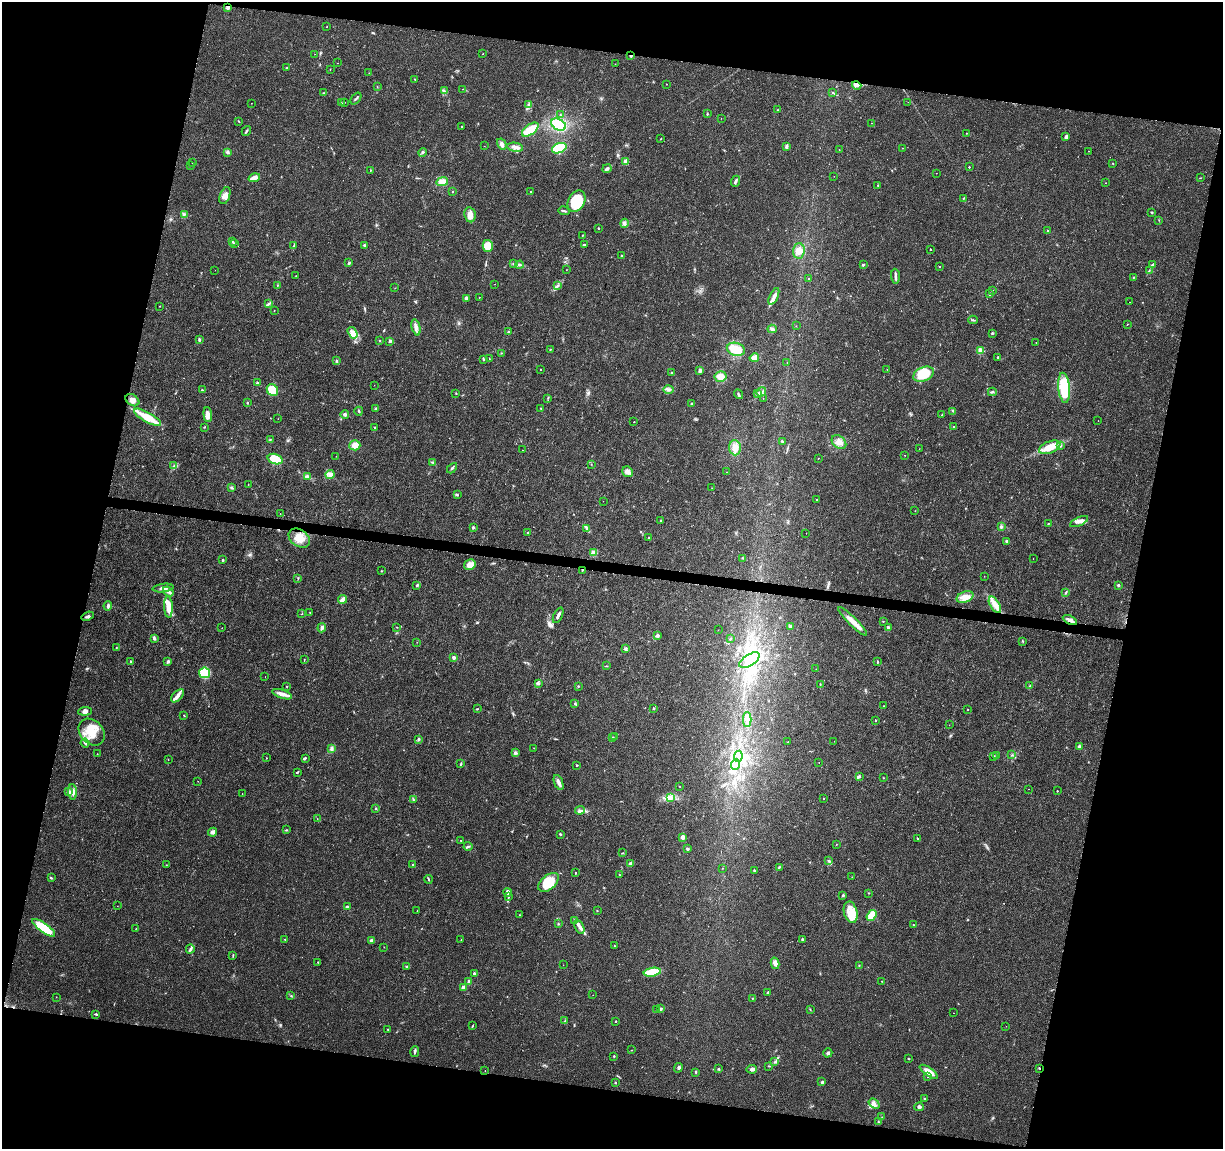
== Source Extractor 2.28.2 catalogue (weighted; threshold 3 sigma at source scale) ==
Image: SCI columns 5-4887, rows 228-4813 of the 4896 x 5099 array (HDU 1 of 3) = the unmasked area's bounding box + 8 px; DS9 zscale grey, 4 x 4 block average (1 PNG px = mean of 4 x 4 image px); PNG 1225 x 1151 px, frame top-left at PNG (2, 2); each listed source drawn as its Kron ellipse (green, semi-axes under 4 px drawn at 4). Shown black and unused: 26% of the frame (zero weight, under 3 of 4 exposures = <1% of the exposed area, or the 3 px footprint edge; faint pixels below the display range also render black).
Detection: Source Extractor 2.28.2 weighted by HDU 2 'WHT'. Background 0.0204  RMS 0.0029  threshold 0.0131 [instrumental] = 3 sigma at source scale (4.5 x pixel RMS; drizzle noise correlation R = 1.50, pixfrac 1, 0.0396/0.0396 arcsec/px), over >= 5 px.
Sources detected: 448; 5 inside a brighter object's white glare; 2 cosmic-ray / hot-pixel residue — neither listed nor drawn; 6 coinciding with a brighter row at this scale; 25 inside a brighter listed object's ellipse — not listed separately; the other 410 listed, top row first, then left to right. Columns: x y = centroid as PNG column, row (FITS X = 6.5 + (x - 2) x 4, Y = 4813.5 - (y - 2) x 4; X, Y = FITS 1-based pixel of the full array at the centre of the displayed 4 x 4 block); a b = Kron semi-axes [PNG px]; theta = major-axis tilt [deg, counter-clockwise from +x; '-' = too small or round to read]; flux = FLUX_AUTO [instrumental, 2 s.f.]
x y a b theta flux
228 8 3 3 - 5.3
327 27 2 2 - 0.53
315 54 2 2 - 0.42
483 54 2 2 - 0.77
631 56 2 2 - 2.2
338 63 2 2 - 0.29
615 64 2 2 - 0.43
286 68 2 2 - 1.1
330 69 2 2 - 0.47
369 73 2 2 - 0.44
415 79 3 2 - 1.2
666 84 2 2 - 1
857 85 5 4 - 4.9
377 87 2 2 - 0.55
462 89 2 2 - 0.4
444 91 3 2 - 1.6
324 93 3 2 - 1.5
833 93 3 2 - 1.3
356 98 7 2 49 2.8
345 102 2 2 - 0.41
908 102 2 2 - 0.36
251 103 2 2 - 0.34
341 103 2 2 - 0.67
529 105 4 2 - 3.5
778 110 2 2 - 0.93
707 114 2 2 - 2.5
560 115 2 2 - 0.55
721 118 2 2 - 0.31
239 121 4 2 - 1.1
871 123 2 2 - 0.4
559 125 8 5 -28 74
461 126 2 2 - 1.2
530 130 9 5 37 44
246 131 5 2 - 2.4
967 133 3 2 - 0.94
1066 137 3 3 - 5.4
661 139 2 2 - 0.6
502 144 6 3 -62 6.2
484 146 2 2 - 0.38
787 146 4 2 - 5
515 147 8 4 -9 7.3
559 148 7 5 22 55
902 148 2 2 - 0.53
839 150 2 2 - 0.67
1088 151 2 2 - 0.36
227 152 4 2 - 2
423 153 4 2 - 2.2
626 162 2 2 - 36
192 163 2 2 - 0.66
1113 163 3 2 - 0.93
190 166 2 2 - 0.5
969 167 2 2 - 2.2
607 169 5 3 - 3.9
370 170 2 2 - 0.77
936 173 2 2 - 0.36
834 176 2 2 - 0.26
254 178 6 4 17 8.7
1200 178 2 2 - 0.51
735 181 6 2 67 3.3
442 182 6 4 8 16
1105 183 2 2 - 0.45
878 185 2 2 - 1.1
452 192 2 2 - 0.76
531 192 2 2 - 0.89
225 196 9 5 70 9.6
964 198 3 2 - 1.5
577 201 11 8 63 85
564 211 6 2 -16 2.8
1152 212 3 2 - 1.4
184 215 2 2 - 1.3
470 215 7 5 -80 15
1159 220 2 2 - 0.41
624 223 4 3 - 3.7
599 228 2 2 - 2.1
1048 231 2 2 - 3.1
582 235 3 2 - 0.87
232 242 4 2 - 1.8
235 243 4 2 - 1.8
294 245 3 2 - 0.95
364 245 2 2 - 4.5
584 245 3 2 - 2.3
488 246 6 5 - 22
930 249 2 2 - 2
799 251 8 6 85 13
621 256 2 2 - 3.9
349 263 4 2 - 2.3
513 264 3 2 - 1.6
1153 264 3 2 - 2
519 265 4 2 - 2.9
863 265 2 2 - 6.4
940 266 2 2 - 0.76
215 270 2 2 - 0.33
566 270 2 2 - 0.57
1149 270 2 2 - 0.92
296 276 2 2 - 0.81
895 276 7 3 -86 5.2
1134 277 3 2 - 1.1
809 279 2 2 - 2.3
495 284 2 2 - 0.43
277 285 2 2 - 1
557 286 2 2 - 1.5
395 288 2 2 - 0.38
992 290 3 2 - 0.77
990 294 2 2 - 1.8
774 296 9 3 66 7.7
479 297 2 2 - 0.68
466 298 2 2 - 15
1129 302 2 2 - 0.3
268 304 3 2 - 2.3
160 306 2 2 - 0.89
274 310 2 2 - 0.63
973 320 4 2 - 2
1127 324 2 2 - 1.2
796 326 2 2 - 0.44
416 327 8 4 -75 8.1
772 329 5 3 - 3.7
509 332 3 2 - 1.3
353 333 6 3 -58 18
992 333 2 2 - 2.1
199 340 3 2 - 2.9
380 340 2 2 - 0.85
390 341 2 2 - 13
1036 343 2 2 - 0.93
550 349 2 2 - 1.6
736 349 9 6 -16 32
980 350 4 3 - 7.6
501 353 2 2 - 0.73
998 357 2 2 - 1.4
754 358 5 4 - 11
489 359 2 2 - 1.1
483 360 3 2 - 2
336 361 3 2 - 2
787 363 2 2 - 0.46
541 369 2 2 - 1.1
887 369 2 2 - 0.35
700 370 3 2 - 5.3
671 373 2 2 - 3.2
923 374 11 7 24 63
721 376 6 5 - 16
257 383 3 2 - 2.7
374 385 2 2 - 0.32
1064 388 15 5 -84 77
668 389 5 3 - 4.2
202 390 3 2 - 1.2
272 390 6 5 - 37
761 392 5 3 - 4.5
992 392 4 2 - 2.4
456 393 2 2 - 1.2
739 394 5 2 - 2.3
758 394 3 2 - 5.2
547 398 2 2 - 0.73
763 398 2 2 - 0.41
132 400 7 5 -34 10
247 403 3 2 - 1.5
692 404 3 2 - 1.9
376 408 2 2 - 6.3
541 408 2 2 - 0.78
359 411 4 2 - 2
953 411 2 2 - 0.62
345 414 4 3 - 3.9
208 415 7 4 -85 15
942 415 2 2 - 0.78
147 417 15 5 -29 38
278 419 2 2 - 0.32
1098 421 2 2 - 0.42
634 422 2 2 - 1.1
204 427 2 2 - 1.2
375 427 2 2 - 1.4
954 427 2 2 - 3.2
270 439 2 2 - 1.1
782 442 4 2 - 2
839 442 8 5 -40 11
355 445 5 5 - 14
1060 446 2 2 - 6
1050 447 11 6 23 27
735 448 7 6 - 13
919 449 2 2 - 0.31
522 450 2 2 - 0.49
905 455 2 2 - 0.68
336 456 2 2 - 0.57
818 458 2 2 - 0.77
275 459 8 5 -17 35
433 462 3 2 - 1.6
591 464 2 2 - 0.63
173 466 2 2 - 2
452 468 6 2 46 3.2
628 472 6 5 - 7.5
726 472 2 2 - 0.31
330 474 4 3 - 5.4
308 477 3 2 - 1.8
248 484 2 2 - 0.82
232 488 3 3 - 2.6
712 488 2 2 - 0.91
457 495 2 2 - 1.2
816 499 2 2 - 0.83
603 501 2 2 - 0.24
915 511 2 2 - 0.46
280 513 2 2 - 0.46
661 520 2 2 - 1.4
1079 521 9 4 25 7.2
1049 523 2 2 - 0.79
473 527 2 2 - 8.2
1001 527 2 2 - 1.3
586 528 3 2 - 2.2
528 533 3 2 - 1.4
806 533 2 2 - 0.33
648 537 2 2 - 2.1
299 538 11 8 -36 24
1007 542 4 3 - 2.5
594 553 2 2 - 61
742 558 2 2 - 0.76
1033 559 2 2 - 0.34
223 560 2 2 - 4.7
470 565 6 5 - 19
582 570 2 2 - 1.1
381 571 2 2 - 1.1
984 576 2 2 - 0.43
298 578 4 2 - 1.3
417 585 2 2 - 7.2
1118 585 2 2 - 3
163 588 10 3 7 8.9
168 591 6 3 -38 5.2
1065 593 2 2 - 1.3
965 597 9 5 20 12
343 599 4 2 - 12
995 605 9 4 -58 13
108 606 5 2 - 3.4
168 607 11 4 -87 26
310 612 2 2 - 0.54
302 614 2 2 - 1.2
558 615 8 2 64 6.1
88 616 6 3 21 3.5
1070 620 7 3 -26 6.1
853 621 20 4 -45 19
883 621 2 2 - 0.95
791 626 3 3 - 3
397 627 2 2 - 0.63
888 627 2 2 - 8.3
222 628 2 2 - 0.54
322 628 5 3 - 4.6
718 630 2 2 - 0.37
657 635 3 3 - 4.5
154 638 3 2 - 4.5
730 639 2 2 - 2.2
1023 641 3 2 - 1.2
417 642 2 2 - 0.35
116 648 3 2 - 1.2
625 649 3 3 - 2.7
454 657 3 2 - 4.8
304 659 2 2 - 0.75
749 660 12 5 32 21
130 661 2 2 - 2.3
168 662 2 2 - 13
877 662 3 2 - 1.4
606 666 2 2 - 0.68
816 669 2 2 - 0.51
205 673 5 5 - 51
265 677 2 2 - 0.34
538 683 4 3 - 3
820 684 3 2 - 0.96
578 686 2 2 - 1.6
1030 686 2 2 - 0.68
287 687 2 2 - 0.8
282 694 10 4 -18 10
178 696 8 4 45 8.2
575 703 2 2 - 1.2
884 706 2 2 - 1.5
654 708 2 2 - 5
477 709 3 2 - 1.4
968 709 2 2 - 0.78
85 711 7 4 5 5.5
184 715 2 2 - 0.61
747 720 7 4 -89 8.2
875 720 2 2 - 2.3
949 725 2 2 - 0.32
92 732 15 11 -47 37
613 737 2 2 - 1.3
615 737 2 2 - 0.55
419 739 2 2 - 3.7
834 741 2 2 - 0.24
788 742 2 2 - 1.9
85 743 4 2 - 2.5
1079 747 2 2 - 15
534 748 2 2 - 0.4
332 749 4 3 - 3.3
515 753 4 2 - 2
97 754 2 2 - 0.52
997 755 3 2 - 1.9
1012 755 2 2 - 0.72
738 756 6 3 81 4.1
994 756 2 2 - 1
266 758 2 2 - 1.1
305 758 3 2 - 2.3
168 760 2 2 - 0.45
819 762 2 2 - 0.73
461 764 3 2 - 1.5
577 765 2 2 - 2.6
735 765 5 3 - 5.3
297 772 3 2 - 1.8
859 776 3 2 - 2.2
883 778 2 2 - 1.6
198 781 2 2 - 0.31
559 782 8 3 -69 6.1
679 786 2 2 - 0.4
1029 789 2 2 - 0.27
1057 791 2 2 - 1.7
68 792 2 2 - 6
73 792 8 3 -86 7.1
242 793 2 2 - 0.34
671 798 3 3 - 3.6
823 798 2 2 - 1.1
413 799 2 2 - 1.2
376 808 2 2 - 4.8
580 810 5 3 - 3.9
317 819 2 2 - 0.43
286 830 2 2 - 0.88
212 832 4 4 - 6
560 834 3 2 - 2
683 837 2 2 - 27
917 838 2 2 - 1.8
461 840 2 2 - 0.88
836 845 2 2 - 0.44
468 846 4 2 - 2.4
688 849 3 3 - 2.2
622 853 2 2 - 0.66
829 861 2 2 - 2.7
631 864 4 2 - 7.5
166 865 2 2 - 0.52
413 865 2 2 - 4.2
779 867 3 2 - 1.6
722 868 2 2 - 0.75
754 870 2 2 - 1.9
575 873 2 2 - 2.7
619 875 2 2 - 0.95
852 877 2 2 - 0.33
51 878 3 2 - 2.1
428 879 4 2 - 1.7
548 882 12 7 40 43
508 892 4 3 - 9.7
869 893 2 2 - 1.2
843 895 2 2 - 5.9
508 897 3 2 - 1.7
117 906 2 2 - 0.25
347 907 2 2 - 12
597 910 2 2 - 0.78
417 911 2 2 - 0.71
851 912 11 6 -76 21
520 915 2 2 - 0.63
871 915 6 3 55 39
575 920 3 2 - 1.8
558 924 2 2 - 1.6
913 925 2 2 - 1.1
579 927 7 3 -63 6.7
44 928 14 4 -36 55
136 928 2 2 - 0.57
285 939 2 2 - 0.56
802 939 2 2 - 2.9
371 940 4 3 - 4.3
461 940 2 2 - 0.49
614 946 2 2 - 0.87
384 947 2 2 - 0.6
190 949 4 3 - 3.5
233 955 2 2 - 0.94
318 962 2 2 - 1.2
775 963 6 4 -76 9.2
563 965 2 2 - 0.4
859 965 2 2 - 0.93
407 966 3 2 - 1.2
652 972 9 4 9 49
474 973 3 2 - 2.5
882 981 2 2 - 0.76
469 982 4 2 - 5.6
464 987 2 2 - 12
768 992 3 2 - 1.3
593 995 2 2 - 0.34
291 996 2 2 - 0.64
56 997 2 2 - 0.83
752 998 2 2 - 0.84
657 1009 2 2 - 0.6
660 1009 3 3 - 3.5
810 1009 2 2 - 0.73
953 1013 2 2 - 0.3
96 1014 2 2 - 2.4
565 1020 3 2 - 1.1
616 1021 2 2 - 2.5
473 1026 3 2 - 1
1006 1026 2 2 - 0.43
388 1029 2 2 - 1.1
632 1050 2 2 - 0.46
415 1051 5 2 - 3.4
828 1053 5 3 - 3.7
614 1056 2 2 - 3.1
908 1058 2 2 - 0.95
775 1061 2 2 - 1.2
769 1066 2 2 - 0.99
678 1068 5 2 - 2.5
1039 1068 3 2 - 1.1
718 1069 3 2 - 1.5
752 1069 5 3 - 5
485 1070 2 2 - 0.33
696 1072 3 2 - 1.5
929 1072 10 4 -35 19
928 1076 2 2 - 1.5
822 1082 3 2 - 2.5
615 1083 2 2 - 2.4
924 1099 4 2 - 1.5
874 1104 6 4 -38 7
919 1107 5 3 - 4.1
882 1117 2 2 - 0.68
878 1122 2 2 - 0.99
Overlapping masked pixels (flux is a lower limit): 6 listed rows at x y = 228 8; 631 56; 857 85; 582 570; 1070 620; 1039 1068
Diffuse or blended objects may show on this block-average render without a row.